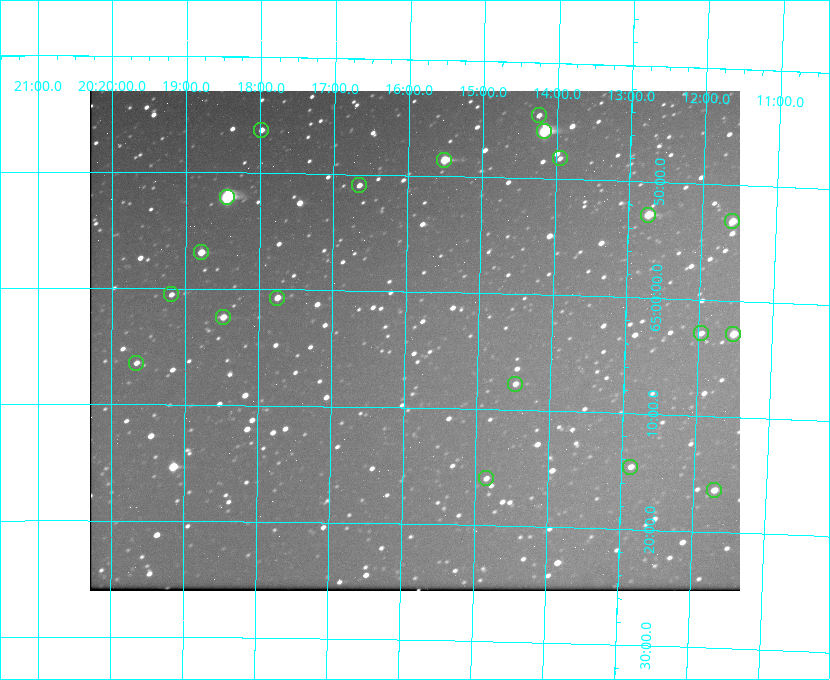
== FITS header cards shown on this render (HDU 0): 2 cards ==
NAXIS1  =                  650 / Width of table row in bytes
NAXIS2  =                  500 / Number of rows in table

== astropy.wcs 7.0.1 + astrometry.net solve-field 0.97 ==
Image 650 x 500 px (HDU 0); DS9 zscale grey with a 90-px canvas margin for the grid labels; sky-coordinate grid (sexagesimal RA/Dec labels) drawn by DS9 from the SOLVED WCS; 20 Tycho-2 reference stars matched to detected sources circled (green)
Header WCS: none
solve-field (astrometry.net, Tycho-2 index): SOLVED blind (the file carries no WCS)
Solved WCS: RA---TAN-SIP/DEC--TAN-SIP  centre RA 20:15:52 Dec +65:04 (303.97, +65.07 deg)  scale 5.18 arcsec/px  FOV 56.1' x 43.1'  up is +179 deg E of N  parity flipped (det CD > 0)
(file carries no celestial WCS; the grid is the blind solution)
Tycho-2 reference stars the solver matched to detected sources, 20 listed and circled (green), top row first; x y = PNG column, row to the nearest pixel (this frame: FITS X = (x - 90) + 1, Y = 500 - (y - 91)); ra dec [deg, ICRS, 3 dp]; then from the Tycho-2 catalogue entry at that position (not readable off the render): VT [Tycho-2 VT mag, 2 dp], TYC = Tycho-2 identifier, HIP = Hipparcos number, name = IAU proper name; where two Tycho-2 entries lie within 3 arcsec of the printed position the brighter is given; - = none
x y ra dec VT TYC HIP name
539 115 303.562 +64.742 10.88 4240-278-1 - -
261 130 304.497 +64.771 11.19 4241-1649-1 - -
544 131 303.544 +64.765 7.36 4240-620-1 99731 -
560 158 303.488 +64.804 11.29 4240-68-1 - -
444 160 303.878 +64.810 8.93 4240-794-1 - -
359 185 304.164 +64.849 10.65 4240-315-1 - -
227 197 304.612 +64.868 7.89 4241-1703-1 100101 -
648 215 303.184 +64.880 9.02 4240-488-1 - -
732 221 302.897 +64.886 9.40 4240-717-1 - -
201 252 304.698 +64.948 10.27 4241-1684-1 - -
171 294 304.798 +65.009 11.15 4241-1628-1 - -
277 298 304.437 +65.012 10.41 4241-1775-1 - -
223 317 304.620 +65.041 10.25 4241-1573-1 - -
701 333 302.992 +65.048 11.44 4240-88-1 - -
733 334 302.882 +65.048 10.25 4240-98-1 - -
136 363 304.916 +65.107 11.17 4241-1518-1 - -
515 384 303.620 +65.129 11.18 4240-34-1 - -
630 467 303.217 +65.244 11.17 4240-236-1 - -
486 478 303.713 +65.266 11.45 4240-564-1 - -
714 490 302.928 +65.273 10.74 4240-760-1 - -